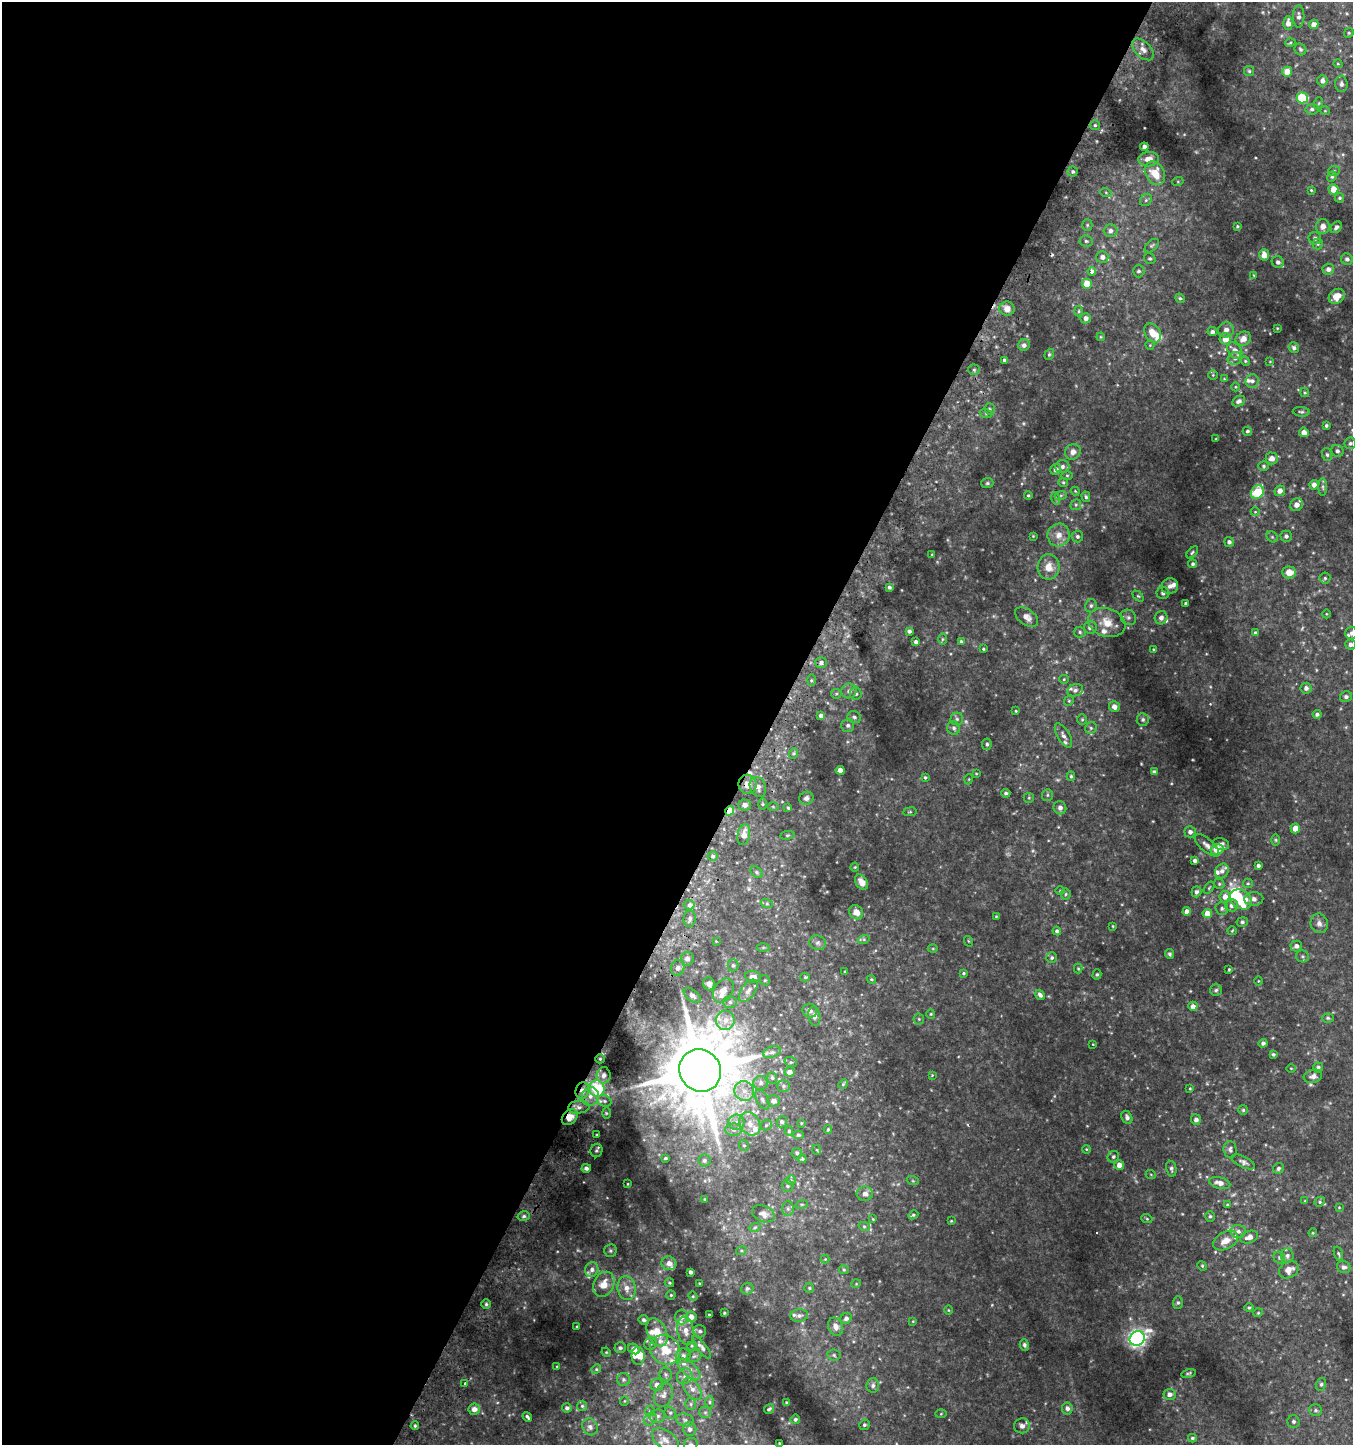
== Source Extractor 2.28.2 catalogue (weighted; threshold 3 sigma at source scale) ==
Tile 5 of 4 x 4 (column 1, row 2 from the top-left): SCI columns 254-1604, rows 2938-4380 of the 5980 x 5884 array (HDU 1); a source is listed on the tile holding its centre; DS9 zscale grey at full resolution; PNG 1355 x 1447 px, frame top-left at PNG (2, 2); each listed source drawn as its Kron ellipse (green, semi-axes under 4 px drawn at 4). Shown black and unused: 57% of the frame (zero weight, under 2 of 3 exposures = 3% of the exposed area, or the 3 px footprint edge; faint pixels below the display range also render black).
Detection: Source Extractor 2.28.2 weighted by HDU 2 'WHT'; one run over the whole footprint, this tile lists its part. Background 0.0934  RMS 0.011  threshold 0.048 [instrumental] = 3 sigma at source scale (4.5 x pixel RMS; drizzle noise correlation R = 1.50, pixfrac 1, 0.0396/0.0396 arcsec/px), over >= 5 px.
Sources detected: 481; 6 too faint to see at this stretch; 3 cosmic-ray / hot-pixel residue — neither listed nor drawn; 35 inside a brighter listed object's ellipse — not listed separately; the other 437 listed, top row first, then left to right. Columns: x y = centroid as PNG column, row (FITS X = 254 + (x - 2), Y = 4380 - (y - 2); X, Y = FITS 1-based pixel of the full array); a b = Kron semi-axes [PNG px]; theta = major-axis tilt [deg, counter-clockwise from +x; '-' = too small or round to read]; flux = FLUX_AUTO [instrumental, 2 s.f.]
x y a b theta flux
1299 16 11 5 89 3.4
1288 23 7 4 -89 6.9
1314 24 5 4 - 6.9
1349 33 5 4 - 1.3
1290 43 5 3 - 1.1
1143 49 13 7 -45 7.3
1300 49 6 5 - 1.9
1338 64 4 3 - 0.81
1249 71 5 5 - 1.5
1287 72 5 5 - 14
1322 81 5 5 - 3.8
1341 84 8 6 -88 3.3
1302 98 6 5 - 48
1319 103 6 4 71 1.3
1312 109 7 5 10 2.6
1325 111 5 3 - 0.77
1095 125 5 5 - 1.6
1144 147 4 4 - 4
1149 159 10 7 2 11
1334 171 6 5 - 1.8
1073 172 5 5 - 2.1
1155 173 12 9 -60 22
1332 177 5 4 - 1.6
1178 181 5 3 - 1.2
1333 189 5 5 - 10
1311 190 3 3 - 0.9
1106 193 5 3 - 1.1
1339 198 5 4 - 1.6
1146 200 7 5 47 2.3
1087 225 5 5 - 1.6
1237 226 3 3 - 1.2
1323 226 7 7 - 5.5
1336 227 6 5 - 2.5
1110 231 7 6 - 4.5
1315 238 6 6 - 3.4
1086 241 7 5 -6 2.3
1318 244 5 5 - 1.6
1152 246 8 5 44 2.2
1264 255 6 5 - 7
1102 257 6 6 - 4.6
1150 259 6 5 - 1.8
1347 259 6 5 - 2.7
1278 262 6 5 - 3.4
1328 269 5 5 - 4.3
1092 271 4 3 - 20
1139 271 6 6 - 2.6
1254 275 4 2 - 0.66
1087 284 5 5 - 20
1337 296 8 7 - 11
1180 298 5 4 - 1.5
1007 309 7 7 - 6.8
1079 311 5 3 - 1
1086 318 5 5 - 4.5
1277 328 3 2 - 0.72
1226 330 8 7 - 5
1212 332 5 4 - 2.5
1153 333 10 7 -55 14
1101 337 4 4 - 0.99
1225 339 6 6 - 9.7
1243 339 8 6 33 6.6
1024 345 6 5 - 3.7
1150 345 4 4 - 0.92
1294 348 5 5 - 2.8
1235 351 9 6 -54 6.9
1049 354 6 4 69 1.5
1235 358 7 6 - 3.4
1004 360 3 3 - 2
1245 361 5 4 - 1.1
1270 361 4 2 - 0.64
974 370 5 5 - 1.7
1213 375 4 4 - 1
1224 379 3 3 - 0.72
1252 381 7 6 - 3.4
1236 387 4 3 - 0.83
1305 393 5 4 - 1.1
1239 401 7 5 27 3.4
990 409 6 5 - 1.6
1301 412 8 4 -5 2
986 414 6 4 -20 1.4
1326 425 3 3 - 1.7
1247 431 5 4 - 1.9
1304 432 5 4 - 6.5
1216 439 4 2 - 0.7
1350 443 6 5 - 1.9
1337 451 6 5 - 2.8
1073 452 8 7 - 5.7
1327 455 6 5 - 1.9
1272 458 6 6 - 5.8
1264 466 5 4 - 1.5
1062 467 7 6 - 3.6
1056 469 5 5 - 4.4
1067 475 5 3 - 1.1
1063 482 5 4 - 1.2
987 483 6 5 - 1.6
1314 485 5 4 - 5.9
1323 487 9 4 -89 2.1
1075 491 4 3 - 1
1280 491 5 5 - 5.6
1258 492 7 6 - 40
1028 495 4 3 - 1.2
1061 495 6 4 19 1.4
1086 497 5 4 - 1.6
1055 498 6 4 -72 1.6
1076 505 5 5 - 1.5
1296 505 7 6 - 6.8
1255 512 4 3 - 0.79
1059 535 11 11 - 9.6
1033 536 3 3 - 0.83
1077 536 6 5 - 2.5
1286 536 5 5 - 2.9
1272 537 6 5 - 1.6
1229 542 5 5 - 2.9
1192 552 7 4 46 1.6
932 555 3 3 - 0.88
1193 564 4 4 - 2.2
1048 567 12 11 - 12
1289 572 7 6 - 12
1325 578 5 5 - 1.7
1170 586 8 7 - 4.7
889 587 3 3 - 2.1
1163 593 6 6 - 2.7
1138 596 6 4 -44 1.4
1186 603 3 3 - 2.2
1091 606 7 6 - 2.5
1326 614 4 3 - 0.76
1027 617 13 8 -34 6.9
1128 617 8 7 - 3.2
1161 618 7 6 - 3.6
1107 622 19 14 -17 17
1090 627 6 6 - 4.7
909 631 4 4 - 3.1
1080 632 6 5 - 1.9
1255 633 4 3 - 2.3
1351 633 6 6 - 2.7
942 639 6 4 89 1.5
961 641 4 3 - 1.7
916 642 4 4 - 3.8
1351 644 5 5 - 3.8
983 649 3 3 - 1.2
1154 650 4 3 - 1.1
821 663 6 5 - 3.8
1064 679 5 4 - 1.2
811 680 6 4 89 1.7
1306 688 5 5 - 3.8
1075 690 8 6 20 3.1
849 691 8 7 - 3.8
836 694 5 5 - 1.5
856 694 6 6 - 2.6
1346 697 6 5 - 2.5
1069 701 5 4 - 1.2
1114 707 5 5 - 5.2
1016 711 3 3 - 1.1
1317 714 4 4 - 2.8
821 716 4 4 - 4.5
854 717 7 5 -26 2.6
957 719 6 6 - 2.2
1143 719 6 6 - 2.1
1082 720 5 5 - 1.5
848 725 6 6 - 2.9
954 728 7 6 - 2.8
1091 728 6 5 - 2.1
1063 735 13 6 -59 4.5
987 744 6 5 - 2.2
794 753 5 3 - 1.5
840 770 4 4 - 11
1154 772 4 3 - 1.8
976 774 3 2 - 0.77
1071 776 4 4 - 1.6
925 777 3 3 - 1.3
969 779 5 3 - 0.82
748 784 10 9 - 11
758 787 10 8 -67 6.6
1006 793 4 4 - 1.8
1047 795 6 5 - 2
806 798 7 6 - 3.2
1029 798 5 5 - 1.2
763 804 5 3 - 1.3
745 805 6 5 - 5.7
773 807 6 4 -2 1.3
788 808 4 3 - 1.2
1060 808 7 6 - 3.7
730 811 5 4 - 22
910 812 7 3 8 1.1
1295 828 5 4 - 9.6
1190 832 5 5 - 3.6
744 835 10 6 79 9.4
787 835 7 3 8 1.3
1276 840 6 4 -89 1.5
1221 844 8 6 -13 4
1207 845 15 6 -42 5.4
1217 849 6 5 - 22
713 856 5 4 - 2.1
1195 860 4 3 - 2.6
1258 865 4 3 - 2.7
855 867 4 4 - 1
1222 871 8 6 56 4.2
757 872 7 5 -42 2
861 882 8 6 -58 7.7
1248 883 5 4 - 1.3
1219 884 5 4 - 1.5
1209 888 7 3 54 1.2
1060 890 5 3 - 0.92
1196 892 5 5 - 3
1066 894 5 5 - 1.5
1225 897 6 6 - 7.1
1241 899 12 9 -30 35
1254 899 9 7 3 4.3
767 904 6 4 -18 1.6
689 905 5 4 - 6.4
1231 905 6 6 - 5
1222 908 6 6 - 2.3
1187 911 4 4 - 5.4
856 912 7 6 - 9.3
1207 913 4 4 - 11
996 916 2 2 - 0.77
690 919 8 6 84 3.5
1242 922 6 4 11 2
1319 923 10 8 -74 4.6
1113 926 4 3 - 0.83
1057 931 4 4 - 2.8
1232 931 5 4 - 1.1
864 939 6 4 18 1.3
716 941 4 2 - 0.64
968 941 5 3 - 0.93
818 943 8 7 - 3.1
1296 946 5 5 - 4.4
763 947 6 4 1 1.4
933 949 5 3 - 0.91
1170 954 5 4 - 1.7
1303 956 6 6 - 1.9
1052 958 5 5 - 2.1
687 959 7 6 - 4
733 965 6 5 - 2.3
678 968 8 6 72 3.6
1078 969 5 4 - 1
1229 969 3 2 - 1.1
844 972 4 2 - 0.82
963 973 4 4 - 1.5
1097 974 5 4 - 1.4
753 977 8 6 -9 5.7
805 977 5 4 - 1.3
871 979 4 3 - 1
765 980 5 5 - 1.5
1258 981 5 3 - 0.77
709 984 7 5 -63 4.5
1216 990 6 6 - 1.8
723 991 13 9 59 9
748 991 12 7 54 6.1
692 995 10 5 -39 3.2
1040 995 5 4 - 3.2
730 1002 7 6 - 2.8
1193 1006 5 4 - 5.3
810 1011 7 6 - 3.8
931 1014 4 4 - 1.1
814 1016 10 6 -81 3.3
1328 1018 6 5 - 1.5
919 1019 5 5 - 1.4
725 1020 9 9 - 9.7
1263 1043 4 4 - 2.7
1093 1044 3 2 - 0.66
772 1052 9 5 21 3.2
1273 1054 4 3 - 1.7
600 1059 5 4 - 1.6
791 1062 6 5 - 1.7
1318 1067 5 5 - 1.9
1291 1068 5 3 - 0.92
700 1070 22 20 -52 10000
789 1072 5 4 - 5.8
604 1075 8 7 - 5.8
932 1075 3 3 - 0.77
1313 1076 9 6 16 4.4
772 1078 6 5 - 2
760 1083 7 7 - 4.1
843 1084 5 4 - 1.3
783 1086 6 6 - 2.2
597 1088 8 7 - 54
1190 1088 3 3 - 0.93
582 1091 8 6 74 7.6
744 1091 10 9 - 11
590 1096 9 8 - 8.7
762 1100 10 6 -63 3.5
604 1101 7 5 -21 3.2
773 1101 6 6 - 5.6
579 1107 11 6 5 5.2
1243 1110 5 5 - 1.5
606 1113 6 4 -89 1.4
570 1117 9 6 45 9.8
1127 1117 7 5 -63 3
1196 1120 5 5 - 4.2
736 1122 8 8 - 5.6
782 1122 6 5 - 3
801 1123 4 4 - 0.84
750 1124 12 9 -59 10
766 1125 6 5 - 1.7
733 1130 8 6 -3 4.2
828 1130 4 3 - 1.1
789 1131 4 4 - 1.7
597 1135 3 2 - 0.85
798 1135 5 4 - 1.9
744 1145 6 5 - 1.6
1086 1149 4 3 - 0.91
596 1150 7 6 - 2
817 1150 5 3 - 0.87
1230 1150 9 6 -82 2.9
797 1153 5 5 - 1.8
1113 1157 6 5 - 2.3
665 1158 3 2 - 1.2
802 1159 4 4 - 1.4
704 1160 6 6 - 2.6
1243 1162 13 5 -26 3.8
1119 1165 5 5 - 7.1
586 1168 5 4 - 2.5
1278 1168 6 5 - 2.5
1171 1169 8 5 -81 2.4
1151 1175 5 3 - 0.89
791 1180 5 5 - 1.6
913 1181 6 4 -18 1.3
1220 1183 11 5 -14 6.9
628 1184 3 2 - 0.63
787 1186 6 6 - 2.1
865 1194 8 7 - 4.5
705 1199 3 2 - 0.74
1305 1201 3 3 - 0.82
1320 1202 5 4 - 1.5
802 1204 6 4 18 1.4
1227 1204 4 4 - 1
1339 1207 4 3 - 0.74
788 1209 7 6 - 2.8
763 1214 12 8 -23 6.1
913 1215 5 4 - 1.6
524 1216 6 5 - 2.1
1210 1216 5 4 - 1.7
873 1219 4 3 - 0.72
1147 1219 5 3 - 1
951 1221 4 3 - 0.91
864 1226 6 3 -19 1.3
755 1227 6 3 19 1.5
1238 1231 7 6 - 4.4
1313 1233 4 4 - 1
1249 1237 9 6 19 6
1225 1241 13 8 28 11
610 1251 6 6 - 2.1
741 1251 5 3 - 1.1
1338 1254 7 3 -71 1.5
1287 1256 7 6 - 3.4
1279 1258 6 5 - 1.9
825 1259 4 4 - 0.87
669 1263 7 7 - 7.8
1202 1266 5 4 - 1.2
1344 1267 7 6 - 3.4
592 1270 7 6 - 3.9
844 1270 5 4 - 1.2
1289 1270 10 8 29 8.4
690 1272 3 3 - 2.9
669 1283 5 4 - 1.4
699 1283 3 2 - 0.64
604 1284 13 10 62 13
856 1284 5 3 - 0.84
627 1288 12 9 -80 8.5
747 1288 6 6 - 2.4
809 1288 5 5 - 1.3
671 1295 4 4 - 1.3
693 1296 4 4 - 1.1
1178 1303 6 5 - 1.7
486 1304 5 5 - 1.9
1249 1308 4 4 - 1.3
948 1310 5 3 - 0.83
724 1313 3 3 - 0.97
1258 1313 5 3 - 1.1
709 1315 3 3 - 1
799 1316 9 6 6 3.7
681 1317 7 6 - 3.6
691 1317 5 5 - 6.7
846 1318 6 5 - 3.4
644 1320 5 4 - 2.9
913 1321 4 3 - 0.84
577 1327 3 2 - 0.85
836 1327 9 7 -67 5.5
686 1331 14 8 -78 8.3
700 1331 6 6 - 2.7
657 1332 15 9 -67 16
1137 1338 8 7 - 390
650 1344 6 6 - 2.5
1024 1345 6 4 -75 2.4
692 1346 5 4 - 1.1
701 1347 14 4 -51 3.8
620 1348 6 5 - 2
634 1349 6 5 - 7.3
665 1350 16 14 -40 25
606 1352 5 4 - 1
834 1355 6 5 - 2.1
638 1356 9 6 -87 6.9
683 1356 7 7 - 3.5
694 1356 7 5 21 2.2
557 1366 4 2 - 0.69
596 1369 5 4 - 1.4
689 1369 14 7 -41 7.1
1188 1373 7 3 14 1.4
666 1374 7 6 - 2.4
685 1376 8 7 - 4.4
623 1379 6 6 - 2.6
465 1383 3 3 - 2.1
1321 1384 6 5 - 2.1
657 1385 6 6 - 6.4
873 1385 7 6 - 3.2
692 1389 12 7 -55 6.3
1169 1394 6 5 - 4.4
663 1395 12 9 68 6.8
624 1401 5 3 - 0.77
710 1402 6 4 -90 1.7
786 1402 3 3 - 0.99
691 1404 6 5 - 2.2
582 1406 5 5 - 1.7
567 1408 5 4 - 2.5
1067 1408 6 5 - 4.1
474 1409 6 5 - 5.6
769 1409 5 3 - 1.8
1316 1410 6 6 - 2.3
650 1411 5 5 - 1.6
705 1412 6 5 - 2.1
670 1413 6 5 - 2.2
941 1414 5 3 - 1
657 1416 8 7 - 3.9
527 1417 5 3 - 2.2
650 1419 7 5 44 2.5
795 1419 5 4 - 1.9
685 1420 9 6 -15 3.3
1294 1422 6 6 - 3
864 1425 5 5 - 1.9
415 1426 4 3 - 1.5
1022 1426 8 7 - 3.7
590 1427 9 7 -63 3.6
690 1429 7 6 - 4.3
1192 1438 4 3 - 1.6
665 1440 15 9 -35 7.1
779 1443 3 2 - 0.91
691 1444 7 6 - 2.6
Overlapping masked pixels (flux is a lower limit): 5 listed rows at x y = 730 811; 600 1059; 700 1070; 582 1091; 570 1117
Isophote crosses this tile's border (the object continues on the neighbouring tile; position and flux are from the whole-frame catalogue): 3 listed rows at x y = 1351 633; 1351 644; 691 1444
Unlisted compact peaks at least as high as the median listed source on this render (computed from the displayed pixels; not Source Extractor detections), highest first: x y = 707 1366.